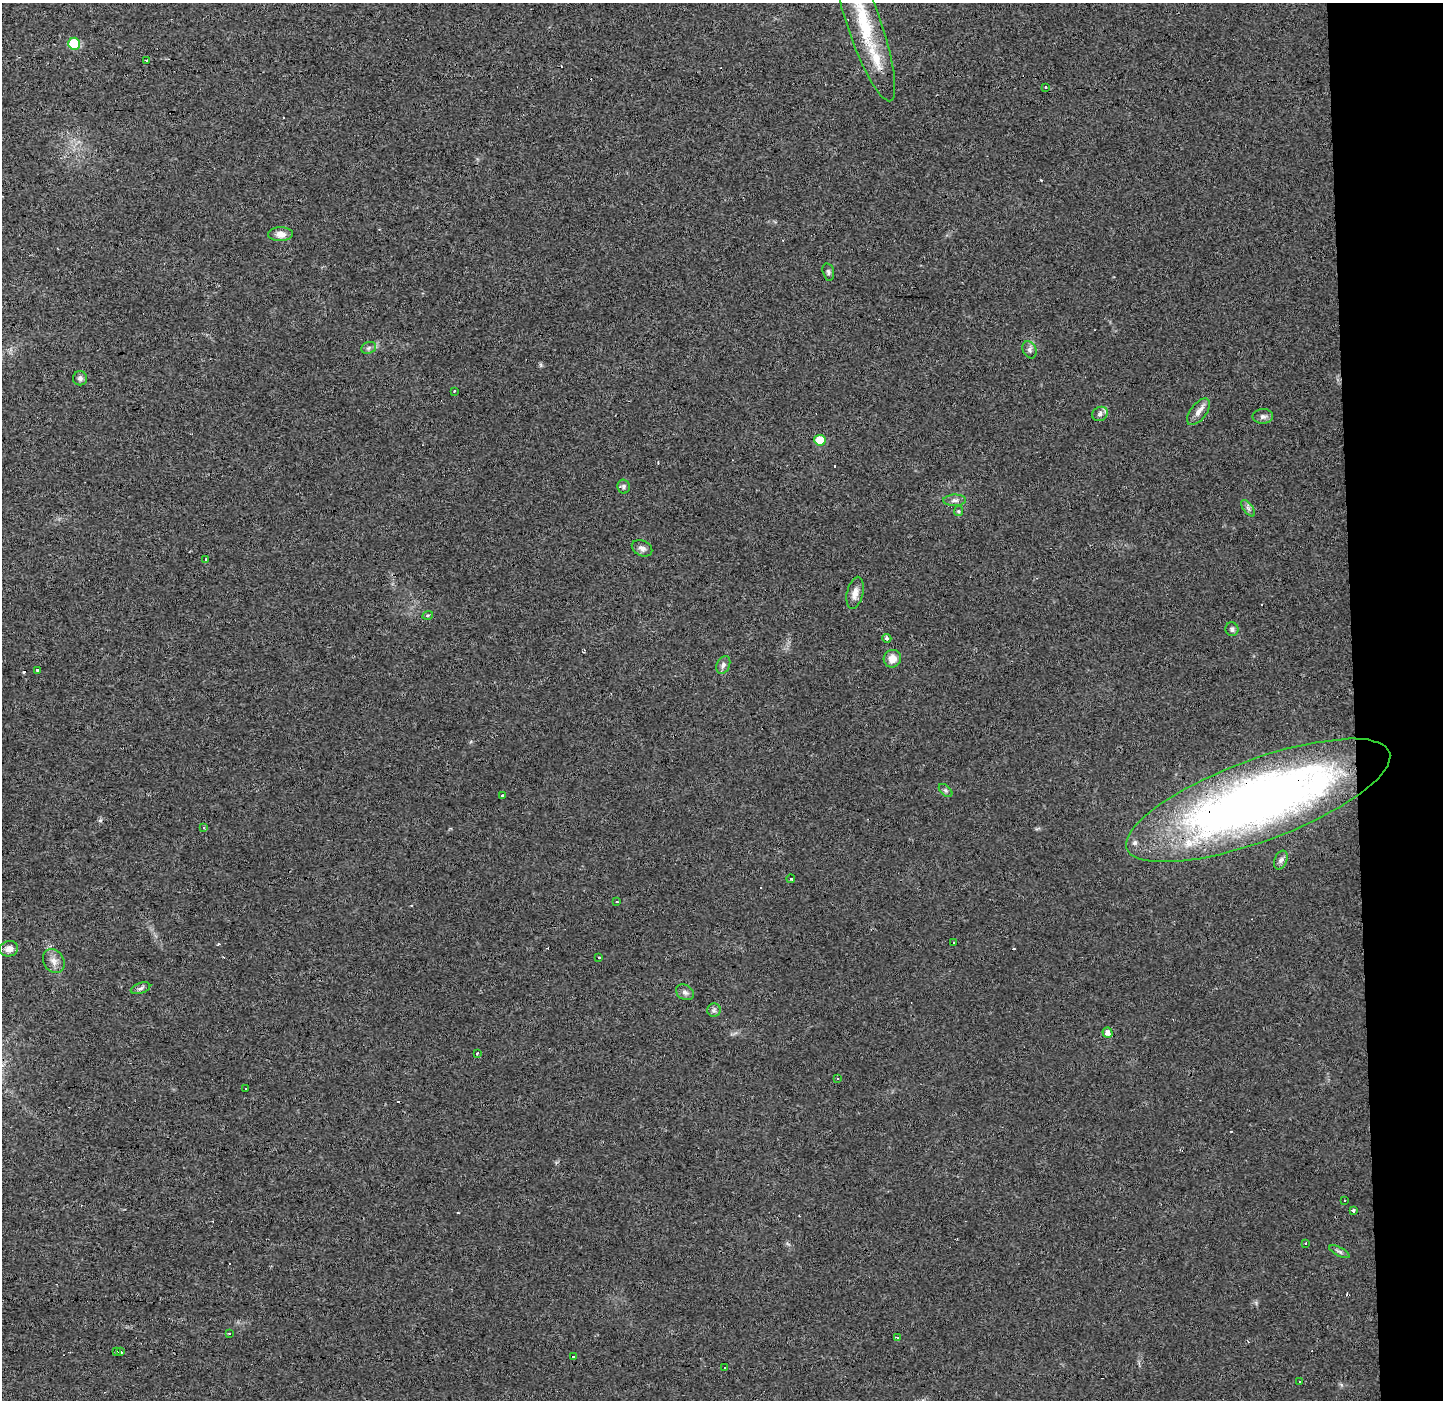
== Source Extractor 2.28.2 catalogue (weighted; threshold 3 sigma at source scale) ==
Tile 6 of 3 x 3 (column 3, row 2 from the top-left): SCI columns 2950-4390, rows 1400-2797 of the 4457 x 4202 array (HDU 1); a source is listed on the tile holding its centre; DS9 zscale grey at full resolution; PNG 1445 x 1402 px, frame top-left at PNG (2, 3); each listed source drawn as its Kron ellipse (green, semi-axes under 4 px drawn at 4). Shown black and unused: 6% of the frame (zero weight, under 3 of 4 exposures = <1% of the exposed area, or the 3 px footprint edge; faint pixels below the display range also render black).
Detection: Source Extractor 2.28.2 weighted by HDU 2 'WHT'; one run over the whole footprint, this tile lists its part. Background 0.0173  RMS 0.003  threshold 0.0136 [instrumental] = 3 sigma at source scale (4.5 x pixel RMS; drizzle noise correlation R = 1.50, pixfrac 1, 0.0396/0.0396 arcsec/px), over >= 5 px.
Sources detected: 73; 13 cosmic-ray / hot-pixel residue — neither listed nor drawn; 4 inside a brighter listed object's ellipse — not listed separately; the other 56 listed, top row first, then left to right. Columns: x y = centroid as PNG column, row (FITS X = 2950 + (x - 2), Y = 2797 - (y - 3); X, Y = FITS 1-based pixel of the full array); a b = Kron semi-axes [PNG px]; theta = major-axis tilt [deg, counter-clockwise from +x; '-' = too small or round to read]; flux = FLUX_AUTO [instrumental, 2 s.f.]
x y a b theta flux
865 26 79 17 -71 16
74 44 6 6 - 13
146 61 3 2 - 0.46
1046 88 3 3 - 1.6
281 234 12 7 1 2.1
828 272 9 5 -76 0.72
369 348 8 5 23 0.76
1029 350 9 6 -66 0.93
80 378 7 7 - 0.81
454 391 3 3 - 0.27
1198 412 15 8 53 1.9
1100 414 8 6 31 1.1
1263 416 10 7 4 1.1
820 440 6 5 - 6.8
624 486 7 6 - 0.64
955 500 11 5 2 1.1
1248 508 9 5 -54 0.89
958 511 5 4 - 0.38
642 548 11 7 -26 1.3
206 560 3 3 - 1.9
855 593 16 8 77 2.3
428 615 5 3 - 0.34
1232 629 7 6 - 0.9
887 638 4 4 - 1.2
892 659 9 8 - 3
723 665 9 6 64 1.1
37 670 3 3 - 0.35
945 790 8 5 -44 0.64
502 796 3 3 - 0.81
1258 800 140 41 20 250
204 828 4 2 - 0.4
1281 860 10 6 66 0.98
791 879 4 3 - 0.88
617 902 3 2 - 0.22
953 943 3 3 - 0.75
9 949 9 7 11 2.1
599 958 3 3 - 1.1
54 961 13 10 -56 2
141 988 10 5 19 0.8
685 992 9 7 -33 1.1
714 1010 7 6 - 0.77
1108 1033 5 5 - 1.8
477 1053 3 2 - 0.37
838 1078 3 2 - 0.38
245 1089 3 2 - 0.5
1344 1200 3 3 - 0.62
1353 1210 3 3 - 4.1
1306 1243 3 3 - 0.71
1339 1252 11 4 -27 0.77
230 1334 3 3 - 0.84
897 1338 3 2 - 0.7
117 1352 3 2 - 0.6
120 1352 4 3 - 1
573 1356 3 3 - 1.4
725 1368 3 2 - 0.27
1300 1381 3 3 - 1.3
Overlapping masked pixels (flux is a lower limit): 1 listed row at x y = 1258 800
Isophote crosses this tile's border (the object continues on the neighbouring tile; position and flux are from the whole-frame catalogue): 1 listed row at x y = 865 26